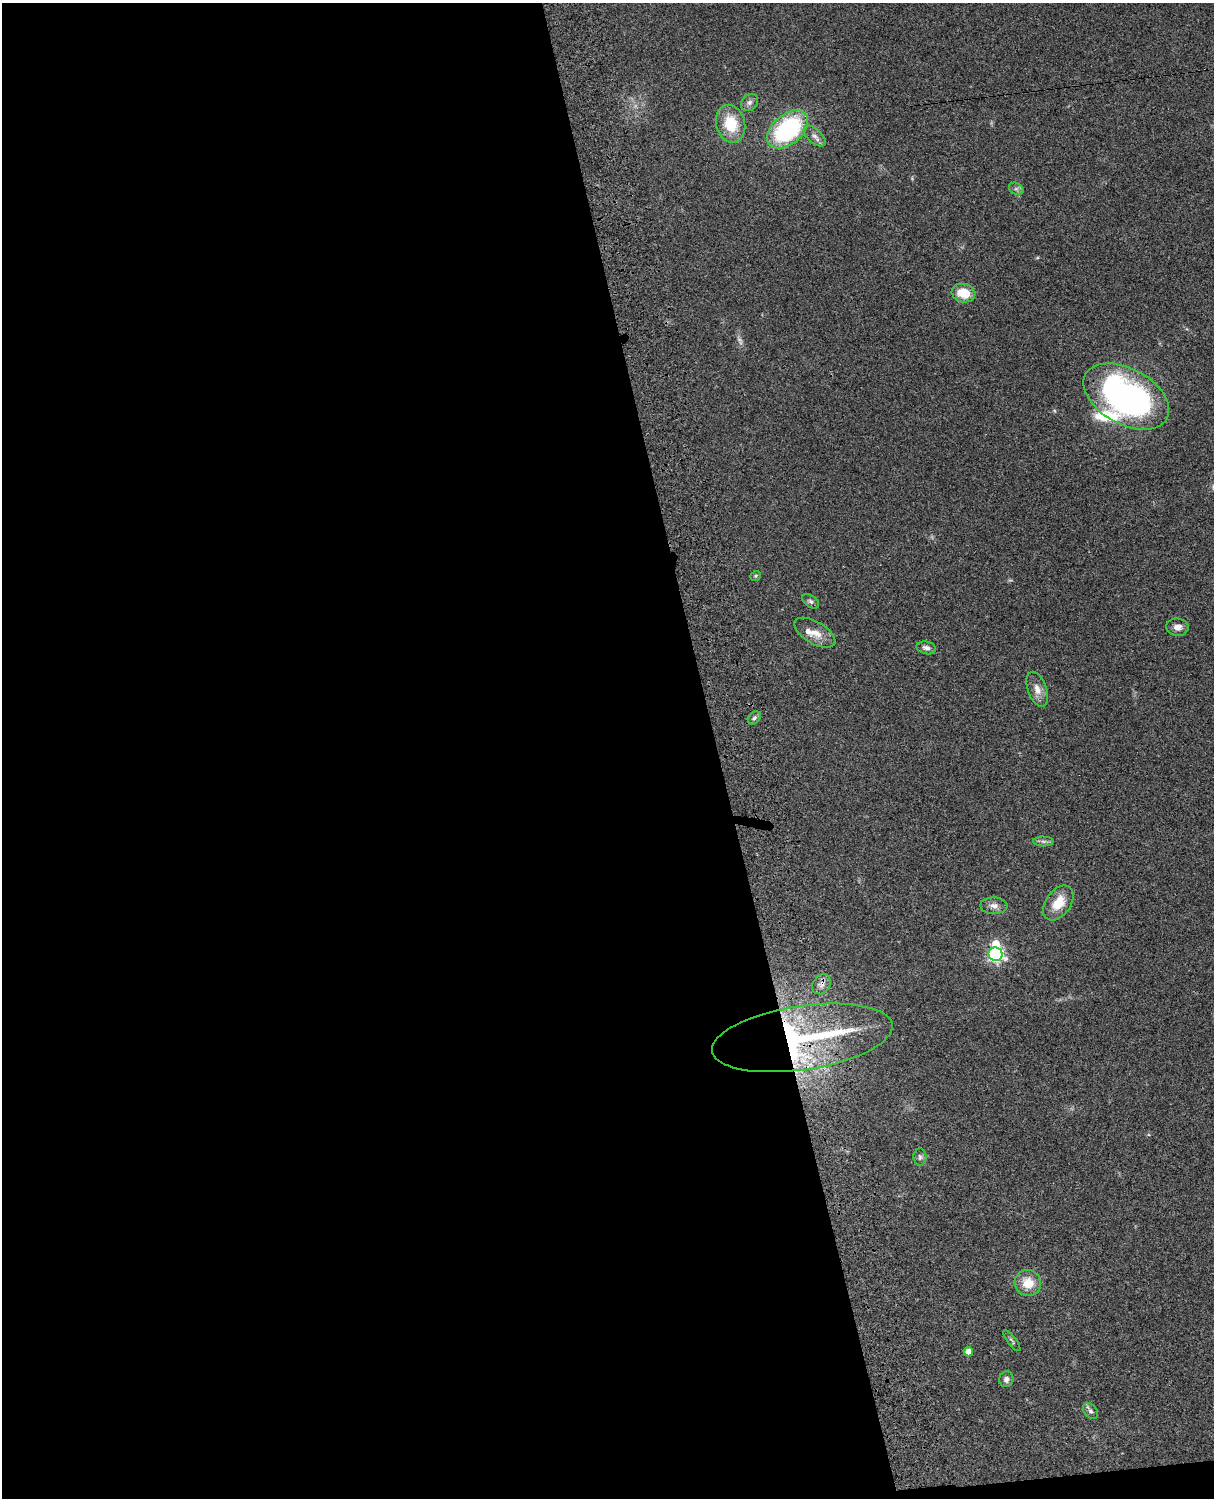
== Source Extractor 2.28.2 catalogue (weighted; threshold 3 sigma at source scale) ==
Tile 9 of 4 x 3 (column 1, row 3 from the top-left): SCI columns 121-1332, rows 277-1772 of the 5088 x 4927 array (HDU 1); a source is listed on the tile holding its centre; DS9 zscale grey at full resolution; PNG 1216 x 1500 px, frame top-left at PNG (2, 3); each listed source drawn as its Kron ellipse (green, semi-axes under 4 px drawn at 4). Shown black and unused: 60% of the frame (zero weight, under 3 of 4 exposures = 6% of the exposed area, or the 3 px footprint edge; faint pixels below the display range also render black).
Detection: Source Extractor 2.28.2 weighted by HDU 2 'WHT'; one run over the whole footprint, this tile lists its part. Background 0.0917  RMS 0.0062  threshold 0.0277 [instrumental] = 3 sigma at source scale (4.5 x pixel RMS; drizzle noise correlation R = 1.50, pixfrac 1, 0.05/0.05 arcsec/px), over >= 5 px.
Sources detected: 30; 1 too faint to see at this stretch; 1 inside a brighter object's white glare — neither listed nor drawn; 2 inside a brighter listed object's ellipse — not listed separately; the other 26 listed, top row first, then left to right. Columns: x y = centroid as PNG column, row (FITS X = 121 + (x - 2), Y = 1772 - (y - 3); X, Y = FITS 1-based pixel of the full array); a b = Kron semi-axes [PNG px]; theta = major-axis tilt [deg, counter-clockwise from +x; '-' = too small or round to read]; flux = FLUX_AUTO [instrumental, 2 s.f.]
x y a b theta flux
749 102 9 7 45 2.4
731 124 19 14 -75 21
788 129 24 15 40 76
814 136 13 7 -42 3.1
1016 189 8 5 -28 1.7
963 293 12 9 -13 14
1126 397 46 28 -29 180
756 576 6 4 37 0.78
810 601 9 5 -35 1.6
1177 627 11 8 -5 4.2
815 633 23 11 -30 7.3
926 648 10 6 -14 2.7
1037 689 18 9 -70 5.8
754 718 7 5 46 1.3
1043 841 10 5 0 1.8
1058 903 19 12 54 13
994 906 13 8 -2 3.4
996 954 7 6 - 140
822 984 11 8 50 3.4
802 1038 91 32 8 140
920 1157 8 6 -89 1.6
1028 1283 13 12 - 11
1012 1341 12 3 -53 1.1
968 1352 5 5 - 5.1
1006 1379 8 7 - 2.4
1091 1411 9 6 -50 1.7
Overlapping masked pixels (flux is a lower limit): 2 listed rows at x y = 822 984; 802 1038